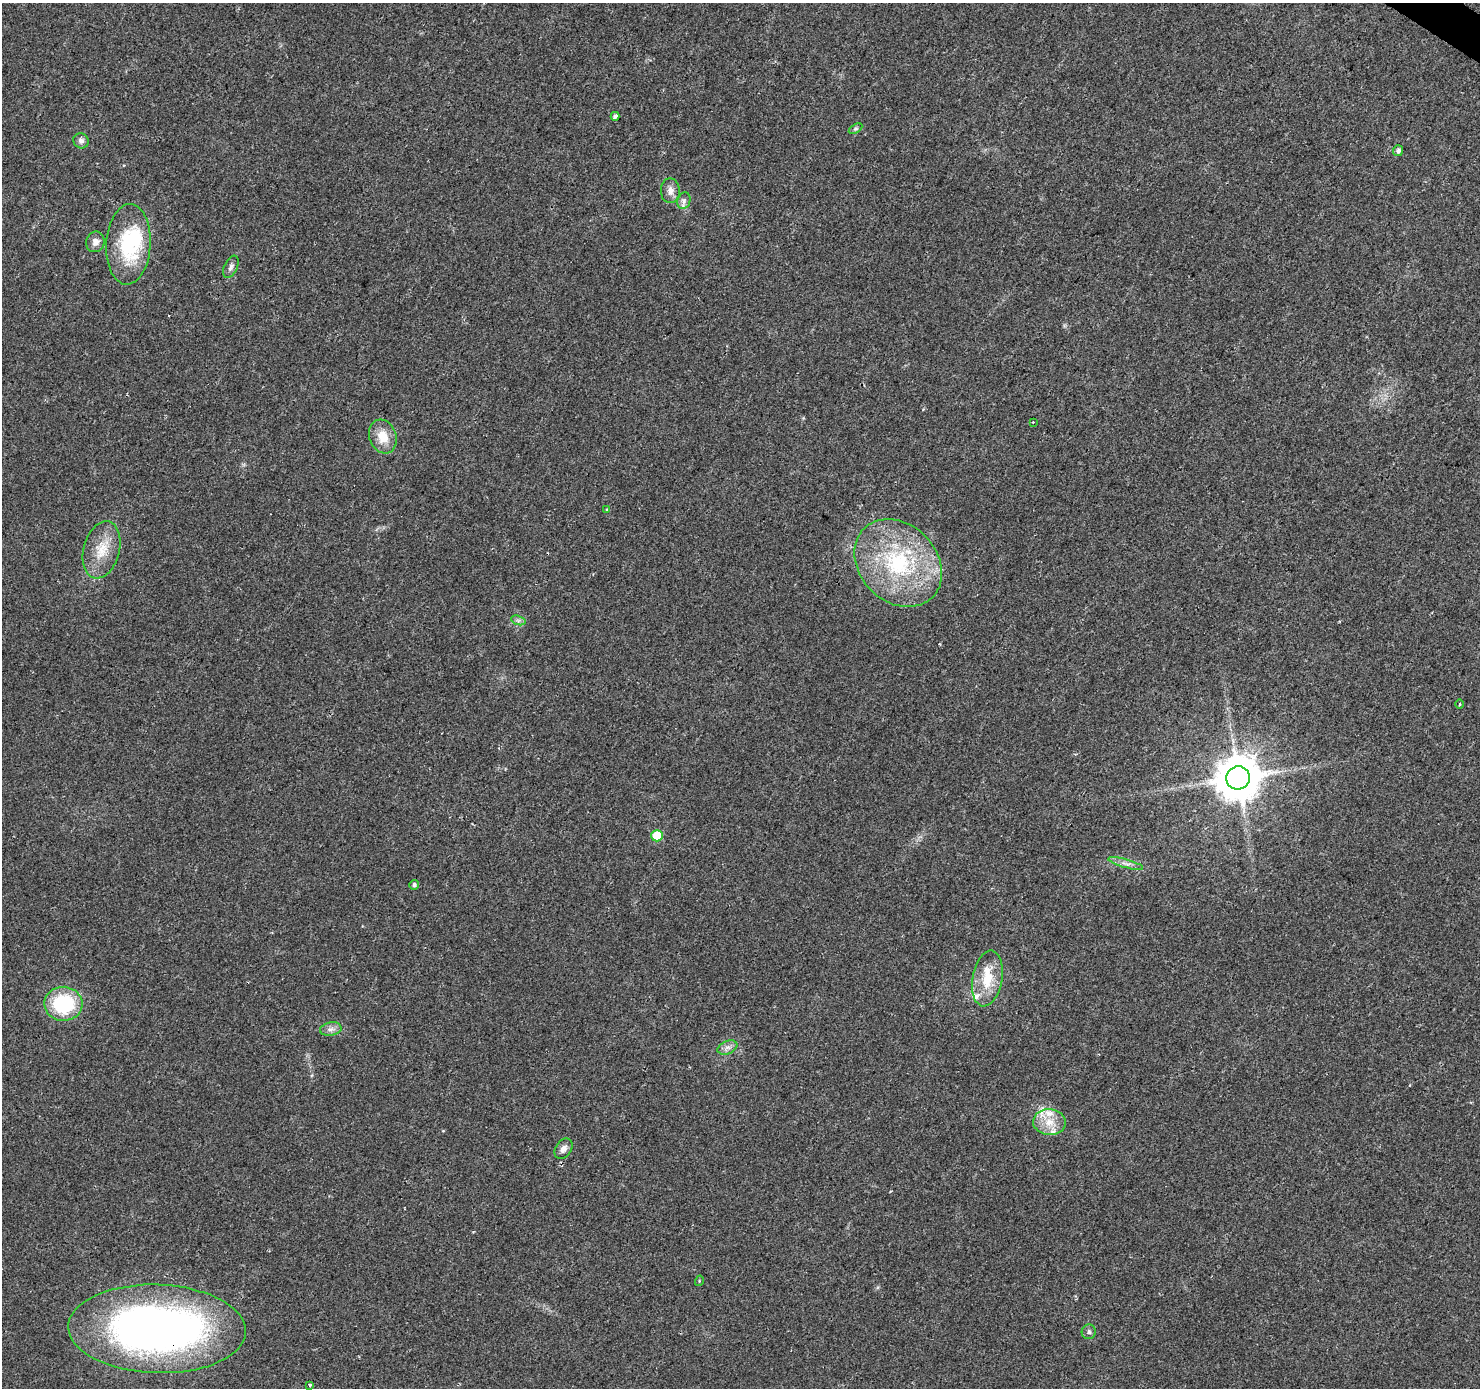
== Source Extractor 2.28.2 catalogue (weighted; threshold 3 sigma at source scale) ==
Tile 10 of 4 x 4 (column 2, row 3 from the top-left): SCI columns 1497-2974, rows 1647-3032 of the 5937 x 5994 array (HDU 1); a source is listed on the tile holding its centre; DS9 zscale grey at full resolution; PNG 1482 x 1390 px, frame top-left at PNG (2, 3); each listed source drawn as its Kron ellipse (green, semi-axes under 4 px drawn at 4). Shown black and unused: <1% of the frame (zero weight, under 2 of 3 exposures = <1% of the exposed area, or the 3 px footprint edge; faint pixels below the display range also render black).
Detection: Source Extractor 2.28.2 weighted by HDU 2 'WHT'; one run over the whole footprint, this tile lists its part. Background 0.0277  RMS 0.0055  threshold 0.0247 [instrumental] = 3 sigma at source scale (4.5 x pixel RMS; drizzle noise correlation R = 1.50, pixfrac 1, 0.0396/0.0396 arcsec/px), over >= 5 px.
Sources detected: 35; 1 inside a brighter object's white glare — neither listed nor drawn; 4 inside a brighter listed object's ellipse — not listed separately; the other 30 listed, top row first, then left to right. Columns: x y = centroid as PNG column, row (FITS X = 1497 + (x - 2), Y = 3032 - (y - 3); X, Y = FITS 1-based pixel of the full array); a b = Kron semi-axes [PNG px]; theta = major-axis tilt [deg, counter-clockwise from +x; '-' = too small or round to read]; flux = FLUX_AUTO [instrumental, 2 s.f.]
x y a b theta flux
615 116 4 4 - 1.7
855 129 7 4 31 1
81 141 8 7 - 2.1
1398 151 5 5 - 2
670 191 12 9 -89 3.7
684 201 8 6 71 2
95 242 10 9 - 3.4
128 244 40 22 87 39
231 267 12 6 64 2.2
1033 422 3 3 - 0.44
383 437 17 13 -70 10
607 510 3 3 - 1.3
102 550 29 18 74 14
898 563 48 38 -45 69
518 620 7 4 -18 1.4
1460 704 4 3 - 0.43
1238 778 12 11 - 2100
657 836 6 5 - 21
1126 863 18 4 -15 3
414 885 5 5 - 1.6
987 978 28 15 80 16
63 1004 19 17 -2 41
331 1029 11 6 10 2.5
727 1047 10 6 22 2.5
1049 1122 16 13 -3 9.1
564 1149 11 8 56 3.2
699 1281 5 3 - 0.51
157 1329 89 44 -2 330
1089 1332 7 7 - 1.5
310 1385 4 2 - 1.1
Overlapping masked pixels (flux is a lower limit): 1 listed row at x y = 157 1329